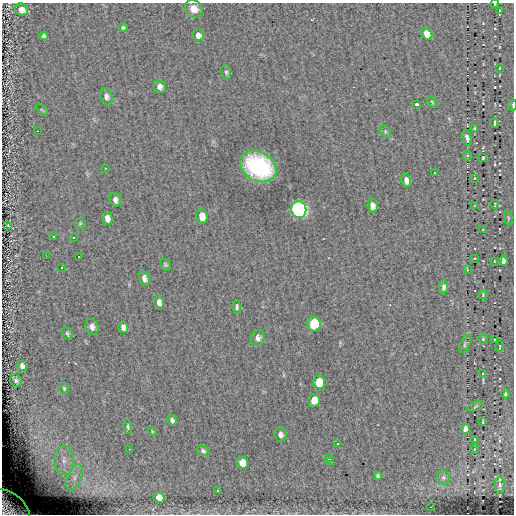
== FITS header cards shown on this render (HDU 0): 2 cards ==
NAXIS1  =                  512
NAXIS2  =                  512

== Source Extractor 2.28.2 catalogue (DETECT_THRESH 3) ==
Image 512 x 512 px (HDU 0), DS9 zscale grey, 1 PNG px = 1 image px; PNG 516 x 516 px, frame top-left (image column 1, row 512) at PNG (2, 3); each listed source drawn as its Kron ellipse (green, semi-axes under 4 px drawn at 4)
Background 0.134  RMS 4.1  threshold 12.4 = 3 sigma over >= 5 px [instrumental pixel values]
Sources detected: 94; all 94 listed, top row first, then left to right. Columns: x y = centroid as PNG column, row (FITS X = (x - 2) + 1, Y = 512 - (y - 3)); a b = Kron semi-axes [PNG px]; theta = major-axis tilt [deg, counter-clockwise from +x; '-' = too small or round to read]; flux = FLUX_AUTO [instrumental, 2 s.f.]
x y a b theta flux
495 4 4 4 - 270
194 9 9 8 - 2500
21 10 7 6 - 2000
499 10 3 2 - 170
123 28 4 3 - 500
427 34 6 5 - 5400
198 35 6 5 - 1300
44 36 4 4 - 590
499 68 4 2 - 160
226 72 7 5 -80 520
160 87 6 5 - 1200
106 96 8 6 -71 960
432 102 7 3 -53 330
416 104 3 3 - 1500
513 105 6 2 90 590
42 110 7 3 -45 340
495 123 5 2 - 330
474 128 4 2 - 180
37 131 2 2 - 140
385 131 6 5 - 490
467 138 8 4 -78 930
467 156 5 4 - 360
483 158 3 2 - 290
258 167 19 14 -28 31000
105 168 3 2 - 800
434 173 3 2 - 1000
475 178 3 2 - 150
406 180 7 4 -75 1500
115 200 7 5 -73 1100
495 204 4 2 - 220
372 206 7 5 -83 1500
474 206 4 2 - 170
299 210 8 7 - 110000
202 216 7 5 -78 2400
107 218 6 5 - 1500
508 218 7 3 -82 330
80 223 5 5 - 320
8 225 3 2 - 200
483 230 3 3 - 260
53 236 3 3 - 13000
73 237 3 3 - 13000
46 255 2 2 - 13000
78 257 3 3 - 13000
475 258 2 2 - 170
494 261 4 2 - 160
503 261 5 3 - 820
166 265 6 5 - 490
62 268 3 3 - 13000
467 270 3 2 - 250
144 278 8 5 -71 1100
444 287 7 4 89 770
483 295 4 3 - 280
159 302 6 5 - 1200
237 307 7 4 89 650
314 324 7 6 - 18000
92 327 8 6 -65 1300
123 327 6 5 - 1200
67 334 6 5 - 520
258 338 8 7 - 1100
483 339 4 4 - 340
494 340 3 2 - 210
465 344 9 4 66 530
500 347 5 2 - 180
22 366 5 4 - 1000
483 374 2 2 - 220
16 380 6 5 - 620
319 382 6 6 - 6300
64 388 6 4 -75 370
505 394 4 3 - 410
314 400 6 6 - 4000
475 406 9 3 21 380
172 420 5 4 - 790
483 422 3 2 - 250
128 427 6 4 -80 470
465 429 5 4 - 1200
152 431 5 4 - 260
280 435 7 6 - 1000
474 439 4 2 - 200
337 444 3 2 - 260
129 449 2 2 - 340
474 449 4 3 - 240
203 451 6 4 -27 670
328 459 3 2 - 380
64 460 15 9 -90 3300
330 462 3 3 - 650
242 463 6 6 - 4000
378 476 4 3 - 500
74 477 14 7 67 2000
443 478 7 6 - 670
500 485 8 5 90 600
217 491 3 2 - 190
159 497 5 5 - 2300
430 507 2 2 - 170
9 508 23 14 -37 7300
At the frame edge (FLAGS 8, measured only in part): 3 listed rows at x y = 495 4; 513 105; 9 508